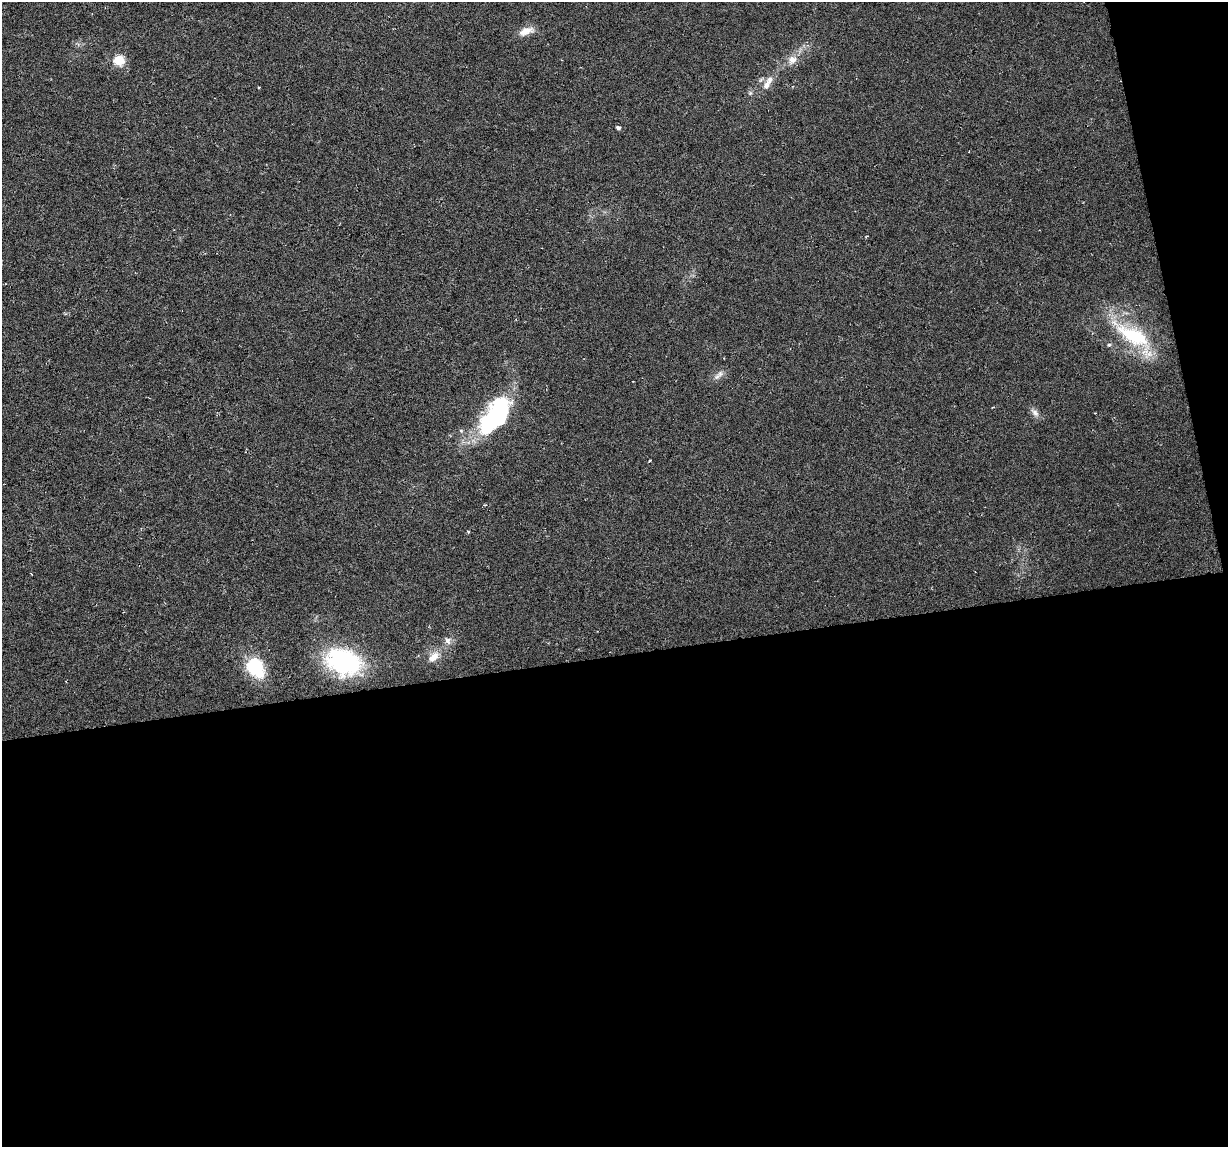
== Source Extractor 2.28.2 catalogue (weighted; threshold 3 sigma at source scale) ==
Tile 16 of 4 x 4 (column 4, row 4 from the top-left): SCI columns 3679-4904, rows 27-1171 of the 4904 x 4682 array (HDU 1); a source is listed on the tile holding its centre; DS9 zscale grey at full resolution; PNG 1230 x 1149 px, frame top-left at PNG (2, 2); no overlay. Shown black and unused: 45% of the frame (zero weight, under 3 of 6 exposures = <1% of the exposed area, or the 3 px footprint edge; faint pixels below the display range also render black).
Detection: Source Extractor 2.28.2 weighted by HDU 2 'WHT'; one run over the whole footprint, this tile lists its part. Background -0.0061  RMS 0.0036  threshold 0.0149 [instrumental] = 3 sigma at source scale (4.09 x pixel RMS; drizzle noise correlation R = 1.36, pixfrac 0.8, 0.0396/0.0396 arcsec/px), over >= 5 px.
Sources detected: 22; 2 inside a brighter object's white glare — not listed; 2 inside a brighter listed object's ellipse — not listed separately; the other 18 listed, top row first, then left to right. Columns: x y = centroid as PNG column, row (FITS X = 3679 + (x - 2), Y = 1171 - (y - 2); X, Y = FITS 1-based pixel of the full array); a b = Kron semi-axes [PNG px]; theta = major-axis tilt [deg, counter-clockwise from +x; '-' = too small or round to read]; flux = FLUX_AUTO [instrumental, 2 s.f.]
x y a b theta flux
526 31 21 9 20 3.5
119 60 6 5 - 21
792 60 13 10 56 3
766 85 12 8 64 2.3
259 87 4 2 - 0.26
750 93 6 5 - 0.6
618 128 5 4 - 0.91
1134 336 65 22 -38 27
720 374 10 8 23 1.7
499 411 28 17 67 33
1035 413 12 7 -44 1.7
650 461 3 3 - 0.52
485 505 4 3 - 0.38
468 531 4 3 - 0.31
448 640 10 9 - 1.8
433 657 17 9 48 3.7
343 662 42 28 -21 34
255 667 26 18 -57 15